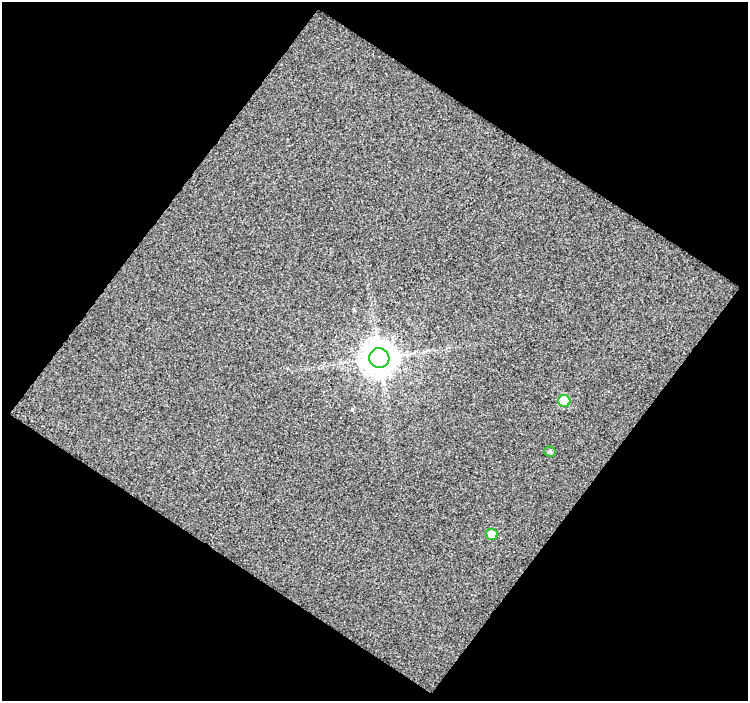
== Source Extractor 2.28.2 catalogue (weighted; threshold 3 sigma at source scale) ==
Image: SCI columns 2-747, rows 28-726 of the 754 x 761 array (HDU 1 of 3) = the unmasked area's bounding box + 8 px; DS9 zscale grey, full resolution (1 PNG px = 1 image px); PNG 750 x 703 px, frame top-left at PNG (2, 2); each listed source drawn as its Kron ellipse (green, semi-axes under 4 px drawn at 4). Shown black and unused: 51% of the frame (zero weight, under 3 of 4 exposures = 2% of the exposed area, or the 3 px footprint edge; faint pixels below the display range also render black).
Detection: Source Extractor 2.28.2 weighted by HDU 2 'WHT'. Background 0.0908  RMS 0.43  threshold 1.93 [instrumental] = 3 sigma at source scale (4.5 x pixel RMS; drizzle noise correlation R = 1.50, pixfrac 1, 0.0396/0.0396 arcsec/px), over >= 5 px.
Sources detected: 4; all 4 listed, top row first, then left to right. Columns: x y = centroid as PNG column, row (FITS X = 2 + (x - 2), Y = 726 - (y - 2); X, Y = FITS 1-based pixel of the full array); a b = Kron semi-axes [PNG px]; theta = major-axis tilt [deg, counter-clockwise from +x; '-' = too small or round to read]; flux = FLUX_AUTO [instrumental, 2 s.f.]
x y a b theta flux
379 358 10 10 - 84000
564 401 6 6 - 1300
550 451 6 5 - 80
492 534 6 5 - 670